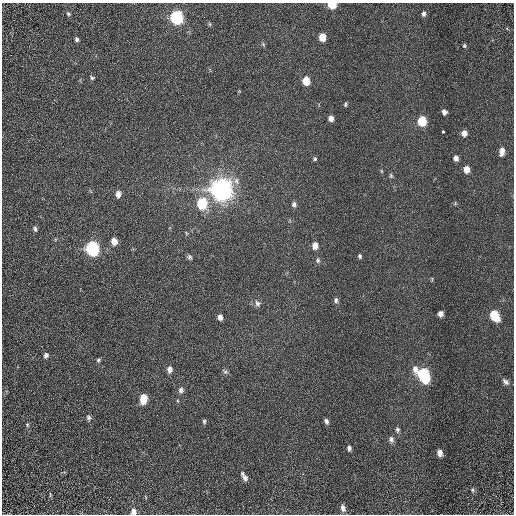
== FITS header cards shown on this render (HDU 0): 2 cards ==
NAXIS1  =                  512 / Required FITS header
NAXIS2  =                  512 / Required FITS header

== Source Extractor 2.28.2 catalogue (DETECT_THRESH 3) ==
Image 512 x 512 px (HDU 0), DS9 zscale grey, 1 PNG px = 1 image px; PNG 516 x 516 px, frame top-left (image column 1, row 512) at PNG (2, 3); no overlay
Background 1.31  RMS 0.64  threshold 1.92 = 3 sigma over >= 5 px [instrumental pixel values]
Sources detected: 63; all 63 listed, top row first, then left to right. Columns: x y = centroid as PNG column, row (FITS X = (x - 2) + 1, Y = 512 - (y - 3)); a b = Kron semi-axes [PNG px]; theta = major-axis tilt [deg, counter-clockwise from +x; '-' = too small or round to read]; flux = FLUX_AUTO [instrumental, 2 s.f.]
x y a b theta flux
332 5 6 5 - 1800
68 14 5 4 - 64
424 14 6 5 - 130
177 17 7 6 - 7600
210 24 6 4 -89 49
322 37 6 5 - 660
77 39 5 4 - 87
263 44 6 4 -48 59
464 46 5 5 - 60
92 78 6 4 -21 67
306 81 7 6 - 710
345 104 6 4 80 62
444 112 5 4 - 160
331 118 6 5 - 220
422 121 7 6 - 1600
443 132 3 3 - 200
464 133 6 6 - 270
502 151 10 6 83 290
456 158 6 5 - 200
315 159 5 5 - 68
466 169 7 6 - 390
381 171 6 4 -88 48
391 176 7 5 -75 71
222 189 8 7 - 54000
118 194 7 6 - 240
455 203 6 4 57 47
202 204 7 6 - 3100
294 204 7 6 - 130
35 229 7 5 -59 100
186 233 6 3 -71 43
114 241 6 5 - 420
315 246 6 6 - 370
92 248 7 6 - 9300
360 256 5 4 - 81
190 257 7 5 -70 93
318 260 7 6 - 100
336 300 7 5 -81 120
258 303 9 8 - 150
440 314 5 5 - 200
494 315 8 6 -58 1800
220 317 5 4 - 210
46 355 6 5 - 130
98 360 6 4 51 79
170 369 7 6 - 240
225 372 9 5 -38 98
423 375 10 7 -54 6900
505 382 10 6 -45 150
181 390 7 7 - 150
144 399 7 5 84 1000
89 417 8 6 -78 110
204 421 6 5 - 76
326 421 6 5 - 120
27 425 5 4 - 53
397 430 7 5 -83 100
391 439 8 6 -72 150
349 448 6 5 - 130
440 453 6 5 - 250
243 474 7 5 -75 84
245 478 6 6 - 140
472 490 5 5 - 77
50 495 8 3 -85 51
343 508 8 5 -76 200
133 511 7 6 - 250
At the frame edge (FLAGS 8, measured only in part): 2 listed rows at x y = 332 5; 133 511